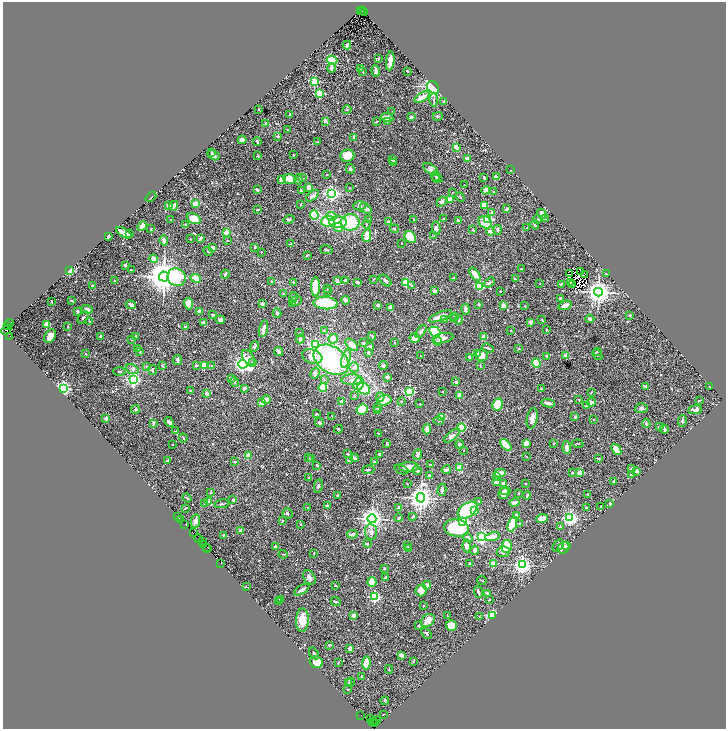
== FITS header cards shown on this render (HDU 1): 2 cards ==
NAXIS1  =                 1447
NAXIS2  =                 1454

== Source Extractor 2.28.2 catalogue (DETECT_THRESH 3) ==
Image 1447 x 1454 px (HDU 1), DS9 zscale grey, zoomed out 1/2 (1 PNG px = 2 x 2 image px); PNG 728 x 731 px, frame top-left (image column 2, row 1454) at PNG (3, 2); each listed source drawn as its Kron ellipse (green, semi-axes under 4 px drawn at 4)
Background 0.964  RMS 0.027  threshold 0.0808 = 3 sigma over >= 5 px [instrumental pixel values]
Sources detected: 698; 61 cannot appear on this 1/2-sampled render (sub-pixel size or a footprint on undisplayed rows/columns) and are neither listed nor drawn; of the other 637, the 500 brightest by FLUX_AUTO listed and drawn (137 fainter detections omitted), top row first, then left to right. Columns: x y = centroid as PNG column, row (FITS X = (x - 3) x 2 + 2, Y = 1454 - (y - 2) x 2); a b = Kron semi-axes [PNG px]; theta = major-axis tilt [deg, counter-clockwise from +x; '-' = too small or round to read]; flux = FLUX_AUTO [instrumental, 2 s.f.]
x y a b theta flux
360 10 2 1 - 210
362 11 2 1 - 270
364 12 2 1 - 88
347 45 4 3 - 23
378 59 3 2 - 3.8
332 60 5 4 - 110
390 61 9 3 84 63
331 68 4 3 - 14
360 68 3 2 - 3.5
376 71 6 3 -83 16
407 71 2 2 - 5
363 72 4 2 - 3.9
315 81 3 3 - 240
433 87 7 5 -46 710
319 93 3 3 - 270
422 97 8 3 33 47
434 99 7 2 -89 7.6
444 102 3 2 - 7.7
259 109 2 2 - 3.2
347 110 4 2 - 4
392 111 2 2 - 2.8
290 115 3 2 - 5.8
438 116 5 3 - 5.4
411 117 3 2 - 16
387 118 6 3 -19 37
325 121 4 3 - 14
387 121 2 2 - 9.8
376 122 3 2 - 6.3
265 123 3 3 - 3.8
287 130 4 2 - 3.7
278 136 2 2 - 25
353 137 4 2 - 9.2
242 140 4 3 - 22
257 141 4 2 - 6.5
318 142 4 2 - 6.3
456 147 3 3 - 41
211 152 3 2 - 3
214 155 6 4 -33 15
293 155 3 2 - 3.5
347 155 7 6 - 69
258 156 3 3 - 6.3
467 158 3 3 - 17
393 160 2 2 - 29
394 162 3 2 - 31
350 169 5 4 - 12
431 169 9 4 -38 20
511 170 2 1 - 2.9
327 175 2 2 - 10
436 176 5 3 - 7
484 177 3 2 - 9.6
496 177 4 2 - 37
302 178 2 2 - 2.8
437 178 6 4 -31 7.6
290 179 6 5 - 110
298 179 5 4 - 8.7
282 180 3 3 - 41
465 185 3 3 - 3
309 187 4 3 - 34
350 188 2 2 - 4
257 190 3 2 - 14
301 190 3 3 - 3.5
486 190 4 3 - 29
452 192 2 2 - 5.1
494 192 4 3 - 7.2
332 193 4 3 - 1700
312 196 7 4 38 19
151 197 6 1 43 4.2
460 197 5 2 - 3.3
450 199 4 3 - 52
442 202 5 4 - 17
195 204 3 2 - 58
301 204 4 2 - 3.8
484 205 3 3 - 78
168 206 3 3 - 25
174 206 5 3 - 25
360 206 6 4 4 10
366 208 6 4 -40 24
258 209 3 2 - 4.3
507 209 4 2 - 14
492 212 3 3 - 9.2
542 214 5 3 - 28
314 215 4 4 - 120
331 216 5 4 - 28
545 218 3 2 - 3.4
171 219 2 1 - 3.1
194 219 7 5 -26 100
369 219 3 2 - 4
443 219 2 2 - 5.2
488 219 3 3 - 560
538 219 4 3 - 7.1
289 220 5 3 - 9.6
413 220 3 2 - 3.2
328 221 7 5 5 150
458 221 4 2 - 14
338 222 9 6 -1 79
350 222 9 8 - 200
389 222 3 3 - 14
485 222 7 5 -33 95
185 224 3 2 - 3.6
366 224 4 3 - 4.7
535 225 5 2 - 12
142 226 5 3 - 25
339 227 5 4 - 25
436 228 7 4 -82 21
527 228 2 2 - 5.1
151 229 3 2 - 4.6
394 229 4 2 - 3.7
473 230 2 2 - 5.6
497 230 5 3 - 11
490 231 4 3 - 29
124 233 9 2 -31 51
226 233 2 2 - 81
130 234 3 2 - 4.9
108 236 3 2 - 12
367 236 6 4 78 82
434 236 3 3 - 3.6
410 237 6 5 - 150
201 238 4 2 - 8.9
190 239 2 2 - 4.4
164 240 5 3 - 15
227 240 2 1 - 3.1
401 243 2 2 - 3.5
290 244 2 2 - 4.2
255 247 2 2 - 4.7
212 248 3 3 - 36
326 250 6 2 -12 4.9
208 251 5 2 - 4.7
261 252 2 2 - 3
307 255 3 2 - 6.7
154 258 4 3 - 22
125 265 2 2 - 15
521 269 2 2 - 7.7
131 270 2 2 - 12
70 271 2 2 - 310
581 271 3 1 - 4.1
225 274 5 2 - 12
570 274 2 1 - 2.9
584 274 2 2 - 9.2
607 274 3 2 - 9.5
475 275 8 4 -55 47
164 277 5 5 - 12000
177 277 9 8 - 190
196 278 5 4 - 75
453 278 4 2 - 4.1
373 279 3 2 - 3
515 279 2 2 - 4.5
115 281 4 3 - 6.3
272 281 2 2 - 11
337 281 4 3 - 28
346 281 3 3 - 18
385 281 7 3 -45 15
293 282 2 2 - 4.5
357 282 3 2 - 16
406 282 3 3 - 210
489 283 6 3 34 9.5
570 283 2 1 - 3.1
540 284 2 2 - 3.3
561 284 3 2 - 5.5
573 284 3 1 - 5
412 285 3 3 - 4.5
92 286 2 2 - 30
315 287 10 4 -90 120
479 287 4 3 - 250
327 288 4 2 - 4
328 291 3 2 - 3.8
434 291 4 3 - 13
500 291 2 2 - 4.1
598 292 4 4 - 5600
283 294 3 3 - 4.4
293 297 5 3 - 5.1
561 299 4 3 - 14
346 300 4 4 - 17
51 301 2 2 - 7.4
72 301 4 2 - 5.1
296 301 6 4 26 7.7
188 303 6 4 -86 69
293 303 3 2 - 4
326 303 12 6 -4 230
262 304 2 2 - 37
479 304 2 2 - 8
131 305 5 3 - 14
378 305 2 2 - 19
565 305 7 3 20 37
504 306 4 3 - 40
525 306 3 3 - 3.5
390 307 3 3 - 18
87 309 6 4 -19 16
466 309 5 3 - 18
77 311 3 3 - 8.8
199 311 3 3 - 22
277 313 4 3 - 9.1
212 315 3 2 - 14
629 315 2 2 - 5.9
440 316 12 4 21 41
454 316 3 2 - 5.7
83 317 7 3 51 6.1
444 319 3 3 - 6.3
454 319 3 2 - 3.1
590 319 4 4 - 11
220 320 5 4 - 14
459 320 4 2 - 4.3
542 320 3 2 - 4.9
89 322 3 3 - 3.8
203 322 2 2 - 38
530 322 3 3 - 19
9 323 4 1 - 430
46 325 4 3 - 76
7 326 3 2 - 270
68 326 3 3 - 4.1
185 327 4 3 - 11
263 329 9 4 77 33
546 329 3 2 - 3.1
6 330 6 3 45 360
324 330 4 3 - 4.4
511 330 2 2 - 4.8
421 332 7 4 54 17
435 332 6 4 -32 220
299 333 2 2 - 5
10 336 2 1 - 670
50 336 7 5 56 45
101 336 2 2 - 43
136 336 2 2 - 8.9
372 336 4 3 - 4.6
484 336 4 3 - 33
415 338 5 5 - 36
443 338 11 5 11 32
132 339 3 2 - 4.3
300 339 4 3 - 12
333 339 5 4 - 44
438 341 4 4 - 8.3
394 342 2 2 - 3.6
363 343 3 2 - 6.8
315 345 4 3 - 1100
352 345 7 4 -42 45
254 346 5 3 - 8.8
370 347 4 3 - 16
138 348 3 2 - 3.4
488 348 6 2 -21 6.1
518 349 3 2 - 5
597 351 3 3 - 4.2
140 352 4 3 - 4.1
279 352 5 2 - 17
368 352 4 3 - 10
477 353 2 2 - 31
86 354 2 2 - 6.5
482 355 6 6 - 44
597 355 6 2 -50 5.6
420 356 3 2 - 2.8
546 356 3 2 - 8.3
566 356 2 2 - 110
248 357 8 5 -51 35
312 357 10 7 -18 61
470 357 3 2 - 13
346 358 9 4 75 21
177 360 5 2 - 14
331 360 19 13 -33 680
252 362 4 3 - 6.4
536 363 5 4 - 110
243 364 4 4 - 2000
204 365 3 3 - 230
480 365 3 2 - 2.9
146 366 3 3 - 4.5
162 366 4 3 - 6.8
196 366 3 3 - 8.8
212 366 3 3 - 9.3
383 366 4 3 - 6.3
354 367 5 5 - 14
132 369 6 4 -24 14
153 370 5 2 - 7.7
119 371 6 2 -4 5.6
315 373 6 4 72 19
388 377 3 2 - 15
232 379 3 2 - 3.3
133 380 3 3 - 1200
324 380 4 3 - 5.8
352 380 11 5 1 22
235 382 5 3 - 8.9
456 382 3 3 - 13
359 384 6 5 - 150
645 386 4 3 - 7.3
323 387 4 4 - 57
710 387 2 2 - 6.2
63 388 3 3 - 1900
244 388 3 2 - 13
364 389 7 5 -29 200
541 389 3 3 - 7.3
190 391 2 2 - 3.5
409 391 3 3 - 660
443 392 2 2 - 6.7
591 392 2 2 - 4
207 393 2 2 - 43
354 396 4 3 - 3.9
460 396 4 3 - 38
380 397 5 4 - 17
266 400 4 3 - 59
384 400 7 5 15 76
579 400 3 2 - 4.7
699 400 3 2 - 3.3
402 401 3 3 - 3.9
261 402 4 3 - 17
342 402 2 2 - 57
591 402 4 3 - 49
548 403 6 2 -9 22
420 404 2 2 - 3.8
498 404 6 5 - 90
586 406 2 2 - 18
378 408 3 3 - 6.6
641 408 6 5 - 14
135 409 4 3 - 7.9
362 409 6 5 - 130
695 410 7 3 7 23
378 411 2 2 - 34
316 414 3 3 - 4.3
332 416 2 2 - 4.1
441 417 3 2 - 180
575 417 3 3 - 8.2
106 418 2 2 - 20
532 418 10 5 79 31
593 419 2 2 - 3.3
439 421 5 2 - 5
682 421 6 3 84 6.9
169 422 5 3 - 17
153 423 4 2 - 11
319 423 5 3 - 12
646 424 4 3 - 13
659 426 3 3 - 7.7
461 428 4 3 - 170
338 429 4 2 - 4.1
427 429 5 3 - 48
664 429 4 2 - 19
176 431 3 2 - 2.9
379 433 2 2 - 4.6
452 436 9 4 39 23
183 438 4 2 - 6.1
526 443 4 3 - 55
554 443 2 2 - 5.7
387 444 3 2 - 9.8
460 444 4 3 - 13
578 444 5 2 - 3.9
172 445 2 2 - 6.5
506 445 7 4 -48 61
567 448 6 4 -83 26
616 449 6 3 -53 79
463 450 2 2 - 3.4
348 454 2 2 - 4.1
379 454 3 2 - 19
248 455 2 2 - 100
418 455 5 3 - 21
526 456 3 1 - 3
308 458 3 2 - 4.2
354 458 4 2 - 11
598 458 4 2 - 6.7
311 459 3 2 - 4.1
349 460 3 2 - 16
167 461 3 2 - 7.7
235 462 4 3 - 6.7
375 462 3 2 - 13
317 465 3 2 - 7
430 465 3 3 - 5.3
409 467 10 5 1 51
460 467 4 3 - 55
631 469 4 3 - 9.9
368 470 6 2 6 5.8
401 470 7 2 -23 6.6
417 470 4 3 - 14
446 470 5 3 - 15
637 472 2 2 - 23
500 473 5 3 - 52
572 473 3 3 - 4.1
580 473 2 2 - 110
632 475 4 2 - 9.3
429 476 3 3 - 14
497 476 4 3 - 6.5
309 478 3 2 - 7.7
496 482 4 3 - 12
614 482 4 2 - 6.8
503 483 3 3 - 19
526 483 3 2 - 2.8
407 484 2 1 - 3.3
318 486 7 3 80 8.8
442 490 6 3 74 13
505 491 5 4 - 17
211 492 2 2 - 9.8
504 493 6 5 - 34
519 493 2 2 - 3
588 494 2 2 - 3.5
338 495 2 2 - 11
527 495 4 2 - 6.2
187 498 4 2 - 4.3
421 498 5 4 - 5400
233 500 2 2 - 20
479 501 2 2 - 3.4
208 502 3 3 - 5
204 503 2 2 - 5.6
515 503 5 3 - 23
610 503 2 2 - 11
222 504 7 3 9 6.6
327 506 3 3 - 17
601 506 2 2 - 14
399 507 3 2 - 19
586 507 3 2 - 5.9
185 508 4 1 - 4.8
308 508 3 2 - 5.7
467 510 11 7 36 650
475 510 4 3 - 43
287 513 5 5 - 12
516 515 4 3 - 23
413 516 2 2 - 14
178 517 2 1 - 93
398 518 4 3 - 6.5
570 518 4 3 - 1600
181 519 2 1 - 26
372 519 4 4 - 3900
542 519 6 4 6 32
195 521 7 4 79 18
282 521 3 2 - 5.1
463 522 3 3 - 860
185 524 2 1 - 110
301 524 3 2 - 4.5
512 524 8 4 71 160
520 524 3 2 - 4.7
560 527 4 3 - 6.9
456 528 12 8 -10 290
241 531 2 2 - 51
371 532 8 6 -83 22
193 533 2 1 - 65
352 534 5 3 - 15
224 535 2 2 - 6.1
492 536 7 3 13 54
481 537 3 3 - 1300
468 538 5 3 - 9.8
199 539 4 2 - 290
203 541 2 1 - 92
367 544 4 3 - 6
204 545 4 1 - 410
567 545 3 2 - 2.9
407 546 3 2 - 4.1
467 546 6 4 -88 22
506 546 6 5 - 100
558 546 7 4 49 20
207 547 2 1 - 170
275 547 3 2 - 18
208 548 2 1 - 110
409 548 3 2 - 4.9
563 548 6 5 - 35
475 550 4 3 - 16
503 552 6 5 - 20
314 553 2 2 - 2.8
283 554 4 2 - 2.9
221 563 2 1 - 80
469 563 3 2 - 4.7
493 563 3 2 - 100
522 565 4 3 - 2300
384 568 3 2 - 4.4
309 577 8 5 -54 21
386 578 3 3 - 18
482 581 5 2 - 2.9
372 582 5 4 - 75
335 585 2 2 - 3.4
427 585 4 4 - 19
246 587 4 2 - 4.2
302 590 8 4 33 15
421 590 6 5 - 54
478 592 6 3 -71 12
487 593 3 2 - 11
374 597 3 3 - 620
280 599 3 2 - 6.1
489 600 2 2 - 4.3
279 602 3 2 - 4.6
336 602 5 2 - 7.4
424 606 2 2 - 4
353 615 2 2 - 58
447 616 2 1 - 4.2
493 616 3 2 - 1500
480 617 3 2 - 2.9
302 620 11 6 87 73
428 621 7 5 34 43
418 626 3 2 - 3.8
451 626 5 5 - 66
426 633 6 3 -49 9.4
329 645 2 2 - 6.1
350 648 2 2 - 57
314 653 6 3 -57 8.3
401 655 3 2 - 26
414 661 4 2 - 5.2
316 662 7 5 -21 75
338 662 4 2 - 4.8
366 663 6 4 82 75
389 669 4 2 - 3.7
362 677 2 2 - 11
350 682 4 2 - 7.6
349 683 3 2 - 3.5
348 689 2 2 - 3.7
385 701 4 2 - 6.2
383 714 2 1 - 3
361 715 2 1 - 34
370 718 3 2 - 260
373 721 3 2 - 160
377 721 2 1 - 68
375 722 3 1 - 110
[137 fainter detections neither listed nor drawn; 61 sub-pixel or undisplayed-footprint detections neither listed nor drawn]